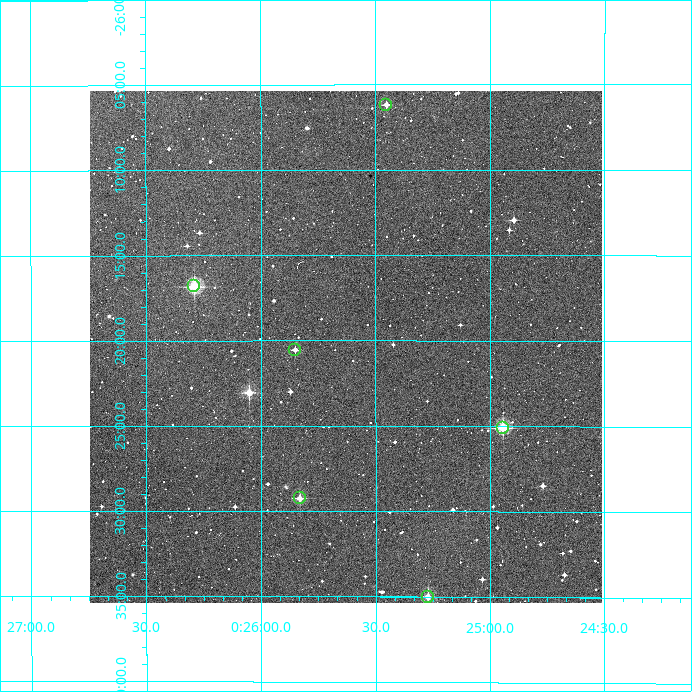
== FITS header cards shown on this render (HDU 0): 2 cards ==
NAXIS1  =                  512
NAXIS2  =                  512

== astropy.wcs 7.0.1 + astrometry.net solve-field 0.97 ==
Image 512 x 512 px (HDU 0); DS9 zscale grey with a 90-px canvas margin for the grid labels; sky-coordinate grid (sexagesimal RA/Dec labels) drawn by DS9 from the SOLVED WCS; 6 Tycho-2 reference stars matched to detected sources circled (green)
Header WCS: RA---TAN/DEC--TAN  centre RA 00:25:38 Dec -26:20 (6.41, -26.34 deg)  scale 3.52 arcsec/px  FOV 30.0' x 30.0'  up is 0 deg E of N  parity normal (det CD < 0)
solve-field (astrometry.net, Tycho-2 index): VERIFIED the header's WCS against the Tycho-2 star catalogue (verified at 2 index scales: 6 matches each, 0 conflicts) and refined it, rather than solving blind
Solved WCS: RA---TAN-SIP/DEC--TAN-SIP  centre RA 00:25:38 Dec -26:20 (6.41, -26.34 deg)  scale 3.52 arcsec/px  FOV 30.0' x 30.0'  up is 0 deg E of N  parity normal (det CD < 0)
The solver's refit moves the header's centre by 2.1 arcsec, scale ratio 1.001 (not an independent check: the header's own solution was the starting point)
Tycho-2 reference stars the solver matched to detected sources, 6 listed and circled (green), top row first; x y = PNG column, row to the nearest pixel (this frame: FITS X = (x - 90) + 1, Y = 512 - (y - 91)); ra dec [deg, ICRS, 3 dp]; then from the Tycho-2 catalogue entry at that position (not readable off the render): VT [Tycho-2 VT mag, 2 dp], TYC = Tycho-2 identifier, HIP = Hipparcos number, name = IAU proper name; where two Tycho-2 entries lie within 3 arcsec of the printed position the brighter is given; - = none
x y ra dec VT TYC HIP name
386 105 6.363 -26.103 12.46 6417-538-1 - -
194 286 6.572 -26.280 10.33 6417-530-1 - -
295 350 6.463 -26.342 12.49 6417-835-1 - -
503 428 6.236 -26.418 10.47 6417-833-1 1971 -
300 498 6.458 -26.487 11.39 6417-843-1 - -
428 597 6.318 -26.583 11.13 6417-744-1 - -